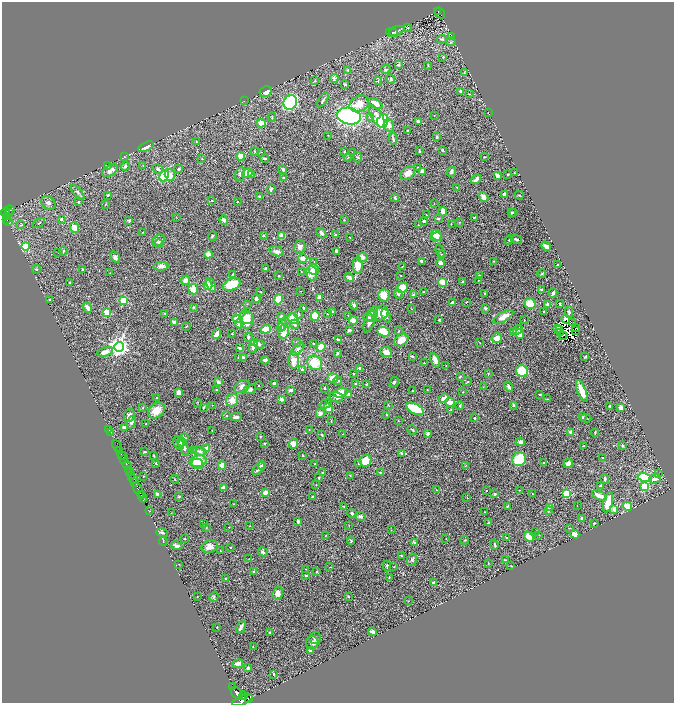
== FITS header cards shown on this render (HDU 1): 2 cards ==
NAXIS1  =                 1344
NAXIS2  =                 1402

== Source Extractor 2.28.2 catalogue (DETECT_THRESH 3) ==
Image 1344 x 1402 px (HDU 1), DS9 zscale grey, zoomed out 1/2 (1 PNG px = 2 x 2 image px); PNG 676 x 705 px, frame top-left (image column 1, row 1402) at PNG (2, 2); each listed source drawn as its Kron ellipse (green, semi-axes under 4 px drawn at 4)
Background 0.873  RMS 0.022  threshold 0.0656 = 3 sigma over >= 5 px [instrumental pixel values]
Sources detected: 543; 36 cannot appear on this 1/2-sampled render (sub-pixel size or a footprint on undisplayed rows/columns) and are neither listed nor drawn; of the other 507, the 500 brightest by FLUX_AUTO listed and drawn (7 fainter detections omitted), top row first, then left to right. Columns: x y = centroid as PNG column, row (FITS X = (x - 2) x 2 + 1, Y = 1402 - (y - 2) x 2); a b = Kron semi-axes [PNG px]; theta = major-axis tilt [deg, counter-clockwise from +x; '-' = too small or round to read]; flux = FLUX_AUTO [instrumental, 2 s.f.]
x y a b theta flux
438 11 3 1 - 23
440 13 6 1 -57 76
408 28 3 2 - 3.4
397 31 8 4 21 9.8
392 33 6 4 -19 7.6
451 37 2 1 - 1.3
442 39 5 3 - 5.7
451 42 5 4 - 6.8
443 57 3 3 - 3.7
398 65 4 3 - 9.5
428 65 3 2 - 2.3
386 69 5 3 - 5.7
348 70 3 3 - 4.6
464 72 3 2 - 2.1
334 78 4 3 - 6.1
391 79 4 4 - 5.2
315 80 3 3 - 2.9
378 81 4 2 - 3.3
345 84 4 3 - 7.9
460 91 2 2 - 38
266 92 6 5 - 26
469 94 3 2 - 3.3
323 100 8 3 54 7.3
244 101 2 1 - 1
290 102 7 6 - 850
375 103 8 4 -33 48
359 104 10 8 31 54
488 113 3 2 - 1.8
434 115 2 1 - 2.1
349 116 12 8 -12 740
377 116 12 5 -60 35
272 117 4 2 - 2.5
370 118 4 3 - 6.8
383 121 7 5 69 320
418 121 3 3 - 9.1
261 123 4 4 - 38
389 126 6 5 - 20
407 130 3 2 - 2
328 135 2 2 - 1.7
437 137 3 2 - 5.1
393 138 6 2 -78 7.2
196 142 3 2 - 2.2
146 147 8 3 26 28
442 150 4 3 - 4.7
254 151 3 2 - 2.1
344 151 2 2 - 3.1
419 151 3 2 - 4.1
261 152 2 2 - 1.4
352 152 2 2 - 1.4
124 156 2 2 - 2.4
241 156 4 4 - 36
348 157 4 3 - 3.1
358 157 5 4 - 5.3
484 157 2 2 - 2.7
202 158 3 3 - 2.7
265 158 4 2 - 5.6
143 165 2 1 - 1.1
108 166 3 2 - 3.1
125 166 5 3 - 8.1
417 167 3 2 - 2.3
158 169 5 4 - 11
179 169 3 3 - 10
283 169 2 2 - 29
110 170 9 5 35 29
422 171 3 3 - 36
451 172 5 3 - 12
247 173 5 3 - 110
408 173 8 6 37 35
514 173 2 2 - 3.3
240 174 7 4 72 10
508 174 2 2 - 4.4
170 175 6 5 - 35
251 175 2 2 - 15
498 175 3 2 - 43
164 176 5 4 - 180
284 178 3 2 - 4.1
476 179 5 2 - 24
457 188 4 2 - 3.3
271 189 4 3 - 8.8
78 192 9 4 -50 11
504 194 3 2 - 17
108 195 3 2 - 3.9
519 195 4 2 - 1.9
260 197 4 3 - 5.7
484 197 5 4 - 25
395 198 4 3 - 6.8
212 200 3 2 - 2.4
78 202 3 3 - 4
238 202 3 2 - 2.9
48 203 8 6 -36 18
106 204 3 2 - 2.6
434 204 2 2 - 1.2
10 210 5 3 - 97
5 212 5 3 - 360
443 212 5 3 - 31
514 212 3 2 - 3.7
9 213 2 1 - 42
512 213 4 2 - 7.7
426 215 2 1 - 1.2
7 216 2 2 - 24
176 217 2 2 - 2
474 217 3 2 - 3.4
7 219 2 1 - 79
61 219 2 2 - 19
438 219 3 3 - 5.7
224 220 5 3 - 13
344 220 3 2 - 3.2
129 221 4 3 - 5
424 221 4 2 - 8.8
8 222 2 2 - 69
459 222 3 2 - 2
39 223 7 2 36 4.4
451 224 2 2 - 1.6
21 225 3 2 - 2
418 225 3 2 - 3
75 228 5 4 - 28
143 232 2 2 - 2.2
321 233 6 4 -50 14
335 235 2 2 - 18
436 235 6 4 -55 56
212 236 5 3 - 5.3
263 236 4 3 - 3.5
282 236 4 3 - 38
350 237 2 2 - 1.3
436 237 6 4 14 60
516 239 6 3 -22 7.3
158 240 7 5 46 17
509 240 4 3 - 4.8
159 244 4 3 - 5.2
25 246 4 3 - 90
546 246 5 3 - 14
300 247 7 5 75 25
63 251 4 3 - 4
277 251 7 4 -17 20
336 251 3 2 - 12
440 251 7 2 -73 4.1
58 253 2 1 - 1.1
208 254 4 4 - 34
442 254 3 2 - 2.2
115 257 6 4 -56 12
363 257 5 5 - 20
303 258 4 4 - 22
421 261 3 3 - 7
494 261 3 2 - 2.3
314 262 2 2 - 1.1
440 263 4 3 - 15
558 265 2 2 - 5.7
161 266 8 4 2 17
358 266 8 5 -85 64
403 266 3 2 - 2.1
36 269 4 3 - 4.3
83 269 3 2 - 8.6
265 269 3 2 - 3.9
314 269 5 5 - 23
301 271 3 2 - 2.2
110 273 2 2 - 1.2
312 273 7 5 -87 51
542 273 4 3 - 4.1
233 274 2 2 - 3.7
401 275 3 1 - 1.7
479 275 3 2 - 2.2
278 276 2 2 - 5.1
349 278 5 3 - 13
185 280 5 4 - 19
478 280 2 1 - 1.8
462 281 3 2 - 3
443 282 4 3 - 93
69 283 3 2 - 3.1
232 284 9 5 22 110
208 285 4 4 - 56
211 285 7 4 -64 21
402 288 6 5 - 84
193 289 5 4 - 51
542 289 3 2 - 6.9
301 291 2 1 - 1.1
261 292 3 2 - 3.3
423 292 2 2 - 3.3
485 293 3 2 - 3.3
553 293 4 3 - 14
398 294 4 3 - 8.7
384 295 6 6 - 48
414 295 3 2 - 23
320 297 3 3 - 42
256 299 4 2 - 13
278 299 5 4 - 74
50 300 3 2 - 3.5
123 301 3 3 - 210
466 302 2 2 - 2.7
452 303 3 2 - 9.8
560 303 2 2 - 2.8
247 304 3 2 - 1.8
530 304 5 5 - 67
548 304 3 3 - 13
354 305 4 3 - 10
193 307 3 3 - 3.8
87 308 5 3 - 21
304 308 3 2 - 4.5
485 308 3 3 - 8.7
412 309 2 2 - 1.7
544 311 2 2 - 7.3
107 312 3 3 - 140
333 312 3 2 - 3.8
569 312 6 3 -89 7.8
165 313 3 3 - 3.1
328 313 2 2 - 2.5
381 313 8 6 50 54
299 314 4 2 - 3.7
373 314 8 4 63 12
348 315 3 3 - 2.6
281 316 3 3 - 12
315 316 5 4 - 77
386 316 7 3 -69 7.4
246 317 7 6 - 60
368 317 5 3 - 6.5
503 317 11 4 30 41
293 318 6 5 - 63
237 319 4 3 - 51
566 319 4 4 - 23
353 320 4 4 - 28
439 320 2 2 - 4
524 320 2 1 - 2.4
247 321 8 6 74 61
370 321 11 5 68 33
174 322 2 2 - 41
573 323 2 1 - 2.9
239 324 4 4 - 28
282 324 6 4 -88 12
294 324 5 3 - 9.1
186 327 3 2 - 1.6
281 327 4 4 - 10
576 327 2 1 - 5.2
557 328 2 1 - 3.7
266 329 5 4 - 56
349 330 3 3 - 13
518 330 5 3 - 6.7
559 330 2 1 - 1.4
576 330 3 2 - 7.7
399 331 3 3 - 3.4
284 332 7 5 79 78
384 332 6 4 -23 83
513 332 4 3 - 14
561 333 2 1 - 2.8
217 334 5 3 - 30
232 334 3 2 - 3
520 334 5 4 - 45
562 335 2 1 - 5.1
564 335 3 1 - 3
248 337 4 3 - 6.7
497 338 5 4 - 40
338 340 3 3 - 7.9
401 340 7 5 36 45
255 342 4 3 - 43
297 343 4 3 - 6.7
313 343 2 2 - 2.3
480 343 3 1 - 2.1
259 344 5 4 - 10
253 346 7 4 82 22
119 347 5 4 - 2300
321 347 4 4 - 50
240 348 3 2 - 7.7
298 349 8 4 43 14
105 352 8 4 16 27
386 352 6 5 - 38
337 353 3 2 - 5.3
412 356 3 2 - 6.7
239 357 3 3 - 11
585 357 3 2 - 4.8
243 358 3 3 - 9.7
265 360 4 2 - 11
294 360 8 5 88 47
435 360 7 4 -68 31
315 363 8 7 - 100
424 363 2 2 - 3.9
446 366 2 2 - 3.1
360 368 2 2 - 22
302 369 4 3 - 8.2
522 371 6 6 - 220
353 373 2 2 - 1.7
488 374 3 2 - 2.3
460 377 3 2 - 3.1
333 378 5 4 - 39
338 381 4 3 - 7.2
218 382 3 3 - 17
394 382 5 3 - 5.6
467 382 5 2 - 2.6
274 383 3 3 - 10
356 384 2 2 - 24
367 384 3 3 - 4.8
259 386 2 2 - 3.5
242 387 8 6 32 25
483 387 2 1 - 1
509 387 5 3 - 12
325 388 4 3 - 3.6
250 389 6 4 22 11
217 390 2 2 - 4.4
291 390 4 3 - 13
427 390 2 1 - 1.2
413 391 2 2 - 3
582 391 11 3 -68 95
463 392 3 2 - 2.1
178 393 3 2 - 42
341 393 7 4 15 51
349 395 3 3 - 19
540 395 3 3 - 3.4
336 397 7 5 -15 13
157 398 3 2 - 2.8
444 398 5 3 - 26
281 399 4 3 - 15
548 399 3 2 - 3.3
232 400 6 6 - 37
197 402 3 2 - 1.6
450 402 5 3 - 49
326 404 6 4 17 8.1
212 405 2 2 - 1.8
388 405 4 2 - 2.5
514 405 3 3 - 5.2
460 406 4 3 - 5.3
610 406 3 2 - 3
203 407 3 2 - 3.8
143 408 3 2 - 3.2
328 408 5 4 - 41
621 408 2 2 - 46
415 409 9 5 -27 200
451 410 3 2 - 3
156 411 9 7 38 59
320 413 4 4 - 20
129 415 7 5 72 13
387 415 3 2 - 2.7
226 416 3 2 - 1.7
236 417 5 3 - 10
582 417 4 3 - 6.6
474 418 2 2 - 11
586 418 5 2 - 3.3
331 421 3 3 - 2.1
398 421 2 2 - 2.5
131 422 6 3 70 12
146 424 3 3 - 3.5
124 427 3 3 - 14
309 429 3 2 - 2
109 430 2 1 - 7.4
412 430 5 2 - 4.6
212 431 2 2 - 2
111 432 3 2 - 14
571 433 2 2 - 76
595 433 4 2 - 4.1
343 434 2 1 - 1.1
427 434 3 3 - 9.9
322 435 3 2 - 3.9
260 436 3 2 - 2.5
184 437 4 2 - 3.2
182 442 4 3 - 6.5
520 442 5 3 - 13
179 443 7 5 -58 22
264 443 3 2 - 3.2
293 444 5 4 - 32
117 446 6 1 -65 47
583 446 3 2 - 3.4
622 446 3 2 - 5.2
184 448 8 4 -66 18
207 448 4 4 - 18
119 451 2 1 - 100
193 451 4 3 - 4.7
200 451 7 4 -17 15
145 452 3 2 - 6.1
402 453 4 3 - 8.8
303 455 2 2 - 5.1
122 456 4 2 - 410
154 456 2 2 - 3
603 458 2 2 - 6.8
519 459 7 6 - 280
124 460 2 2 - 200
198 461 8 5 10 88
366 461 6 5 - 79
156 463 4 2 - 4
359 463 3 3 - 8.9
544 463 3 2 - 3.2
568 463 5 4 - 20
197 464 6 5 - 57
315 464 2 2 - 4
262 465 4 3 - 5.3
127 466 5 2 - 830
222 466 4 3 - 33
465 466 2 1 - 1.2
259 468 8 3 49 23
128 469 2 1 - 53
129 472 3 2 - 110
323 472 3 2 - 3.6
380 472 3 2 - 2.6
658 474 3 2 - 1.8
131 475 4 2 - 180
350 475 3 2 - 1.5
143 476 2 2 - 1.3
319 478 3 2 - 4.2
645 478 7 4 -11 360
133 479 5 2 - 130
175 479 4 2 - 2.1
605 479 4 2 - 9.2
655 479 6 5 - 16
135 482 4 2 - 120
316 485 2 1 - 1.7
601 486 3 2 - 5
645 487 3 3 - 130
224 488 4 3 - 23
138 490 8 2 -64 290
437 490 3 1 - 1.3
486 490 2 1 - 1.8
519 490 3 2 - 2
265 493 3 3 - 37
532 493 2 1 - 1.8
157 494 4 3 - 16
495 494 2 2 - 17
567 494 4 4 - 130
141 495 3 1 - 320
599 495 8 3 -24 35
142 497 5 2 - 420
179 497 3 3 - 4
313 497 2 2 - 3.5
467 498 2 1 - 2.6
608 502 10 4 77 110
233 504 2 1 - 1.2
344 506 4 3 - 2.9
507 506 3 2 - 3.8
577 506 2 1 - 1.2
627 506 5 4 - 75
549 507 4 3 - 5.6
614 509 2 2 - 63
548 510 3 3 - 12
150 511 2 1 - 1.4
485 512 2 2 - 2.1
171 513 2 2 - 1.4
352 514 5 3 - 10
360 516 5 4 - 7.7
582 518 3 3 - 11
298 521 3 3 - 12
488 522 3 2 - 2.5
203 523 3 2 - 1.4
594 523 3 2 - 3
349 525 2 1 - 1.1
250 526 3 2 - 1.3
229 527 2 1 - 1.3
206 528 3 2 - 2.2
569 528 3 1 - 1.9
391 530 2 2 - 1.9
535 531 3 2 - 1.6
162 533 6 3 -12 9
575 534 4 3 - 36
539 535 3 2 - 1.8
325 536 3 1 - 2.3
506 537 2 2 - 3.5
529 537 6 4 -49 38
446 538 2 2 - 1.4
184 539 3 2 - 3.2
465 540 4 3 - 3.5
163 541 4 2 - 2.1
351 541 4 3 - 3.8
414 543 2 2 - 26
494 545 5 2 - 4.2
176 546 6 3 -11 12
209 547 8 6 17 31
230 547 2 2 - 2.5
220 551 2 2 - 1.8
263 552 5 3 - 8.8
401 556 2 2 - 2.8
249 559 2 1 - 1.2
412 560 6 4 69 10
505 560 3 3 - 3.9
179 564 2 1 - 1.2
488 564 3 2 - 2.1
387 566 5 2 - 5.1
511 566 2 2 - 2.1
330 567 2 2 - 1.8
394 567 2 2 - 1.8
305 569 2 1 - 1.1
254 571 4 3 - 5.8
317 571 3 3 - 3.5
306 576 2 2 - 5.8
389 578 4 3 - 3.4
225 579 3 2 - 4.2
433 583 2 2 - 11
278 593 6 5 - 27
197 596 2 2 - 1.1
348 596 3 2 - 2.5
214 597 5 4 - 5.9
408 601 2 2 - 1.4
217 627 3 2 - 2.7
241 627 6 2 63 18
373 632 4 3 - 11
270 633 3 3 - 6.3
315 638 6 5 - 11
312 642 7 6 - 13
253 647 2 2 - 2
311 651 3 2 - 17
238 664 5 3 - 26
248 668 4 3 - 7.7
274 674 3 2 - 4.8
233 687 2 1 - 22
237 693 7 4 -53 1600
243 696 4 3 - 440
248 699 3 2 - 170
242 700 11 4 22 1800
At the frame edge (FLAGS 8, measured only in part): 1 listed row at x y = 242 700
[7 fainter detections neither listed nor drawn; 36 sub-pixel or undisplayed-footprint detections neither listed nor drawn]